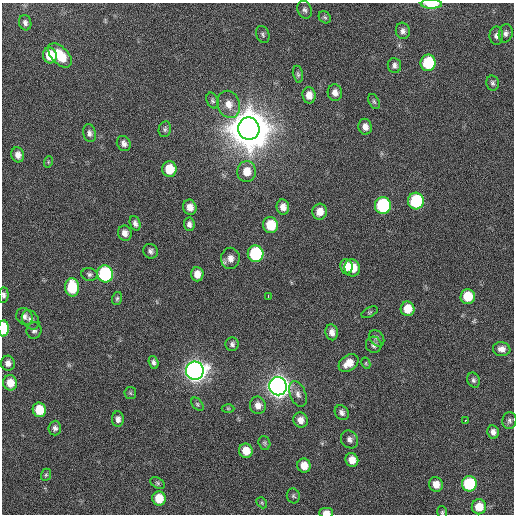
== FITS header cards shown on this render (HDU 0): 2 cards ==
NAXIS1  =                  512 / Axis length
NAXIS2  =                  512 / Axis length

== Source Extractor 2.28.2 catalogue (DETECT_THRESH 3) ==
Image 512 x 512 px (HDU 0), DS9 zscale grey, 1 PNG px = 1 image px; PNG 516 x 516 px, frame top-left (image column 1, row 512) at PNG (2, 3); each listed source drawn as its Kron ellipse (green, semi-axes under 4 px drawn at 4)
Background 42.7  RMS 6.9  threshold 20.8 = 3 sigma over >= 5 px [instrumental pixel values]
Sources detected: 97; all 97 listed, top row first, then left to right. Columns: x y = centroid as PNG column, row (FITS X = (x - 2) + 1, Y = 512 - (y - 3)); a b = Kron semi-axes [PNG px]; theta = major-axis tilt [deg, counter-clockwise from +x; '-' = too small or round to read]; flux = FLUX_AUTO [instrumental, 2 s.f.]
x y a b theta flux
431 4 10 4 -1 9.0e+03
305 10 9 7 -67 1.5e+03
325 17 6 5 - 8.7e+02
25 23 8 6 -73 1.6e+03
403 31 8 7 - 1.8e+03
506 33 9 7 75 1.6e+03
263 35 9 6 -68 1.1e+03
496 36 9 7 -89 1.7e+03
50 55 8 7 - 9.9e+03
60 55 15 8 -46 1.3e+04
428 63 8 7 - 2.8e+04
394 65 7 6 - 1.7e+03
298 74 9 5 -78 9.2e+02
493 83 7 6 - 1.1e+03
335 93 8 7 - 2.8e+03
309 95 8 6 -85 4.3e+03
212 101 8 5 -65 1.1e+03
374 101 8 5 -63 9.3e+02
229 104 14 11 -69 5.3e+03
365 127 8 6 -76 2.8e+03
165 129 8 6 79 1.2e+03
249 129 11 10 - 2.8e+06
89 133 9 6 -76 1.7e+03
124 143 8 6 -59 2.0e+03
18 155 7 6 - 2.9e+03
48 162 6 3 72 5.2e+02
169 169 8 7 - 1.1e+04
247 172 10 9 - 6.7e+03
416 201 8 7 - 4.0e+04
383 205 8 8 - 5.6e+04
190 207 8 6 -71 3.8e+03
283 207 7 6 - 3.4e+03
320 212 8 7 - 4.4e+03
135 223 7 5 -71 1.7e+03
189 224 7 5 -84 1.7e+03
270 225 8 7 - 1.4e+04
125 233 7 7 - 2.8e+03
150 251 7 7 - 1.5e+03
256 254 8 8 - 4.5e+04
230 258 10 9 - 3.5e+03
346 267 8 6 -83 6.0e+03
352 268 8 7 - 8.0e+03
89 274 8 6 -11 1.3e+03
105 274 8 8 - 6.2e+04
197 274 7 6 - 4.2e+03
72 287 9 7 -86 1.9e+04
4 295 7 5 -88 1.3e+03
268 296 3 2 - 2.4e+03
468 296 7 7 - 1.2e+04
117 298 7 5 72 8.1e+02
408 309 7 7 - 7.9e+03
370 312 9 4 26 7.9e+02
24 316 9 8 - 1.9e+03
31 320 10 8 -56 2.1e+03
3 328 8 5 89 2.0e+04
34 330 8 7 - 1.5e+03
332 332 8 6 -80 2.8e+03
377 338 9 6 -54 1.2e+03
232 344 7 6 - 1.4e+03
374 345 8 7 - 1.7e+03
502 349 9 7 -8 2.6e+03
154 362 6 4 -73 1.4e+03
8 363 7 7 - 2.4e+03
349 363 11 7 35 5.6e+03
366 363 6 4 -62 6.0e+02
195 371 9 9 - 4.8e+05
473 380 8 6 -67 1.2e+03
10 383 8 7 - 6.3e+03
278 386 9 8 - 5.5e+05
130 393 6 6 - 8.2e+02
298 394 13 8 -68 2.7e+03
197 404 7 5 -50 8.0e+02
258 405 9 8 - 3.1e+03
228 408 6 4 -1 6.3e+02
39 410 7 6 - 1.2e+04
342 413 8 6 -53 1.7e+03
118 419 8 6 -90 2.3e+03
300 420 7 7 - 3.2e+03
465 420 3 3 - 4.7e+03
509 420 8 7 - 1.3e+03
55 428 7 6 - 1.6e+03
493 432 6 5 - 2.3e+03
349 439 9 8 - 2.2e+03
264 443 7 5 -72 8.3e+02
246 451 7 6 - 6.9e+03
352 460 7 6 - 4.5e+03
304 466 7 6 - 5.8e+03
46 475 6 5 - 6.9e+02
158 483 7 5 -28 8.8e+02
436 484 8 6 -74 4.5e+03
469 484 7 7 - 3.2e+04
293 496 7 6 - 9.6e+02
159 498 7 6 - 1.0e+04
262 503 6 4 -47 7.2e+02
479 507 7 7 - 7.7e+03
442 512 6 5 - 7.4e+02
326 513 7 5 0 3.3e+03
At the frame edge (FLAGS 8, measured only in part): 5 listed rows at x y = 431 4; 4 295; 3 328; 442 512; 326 513